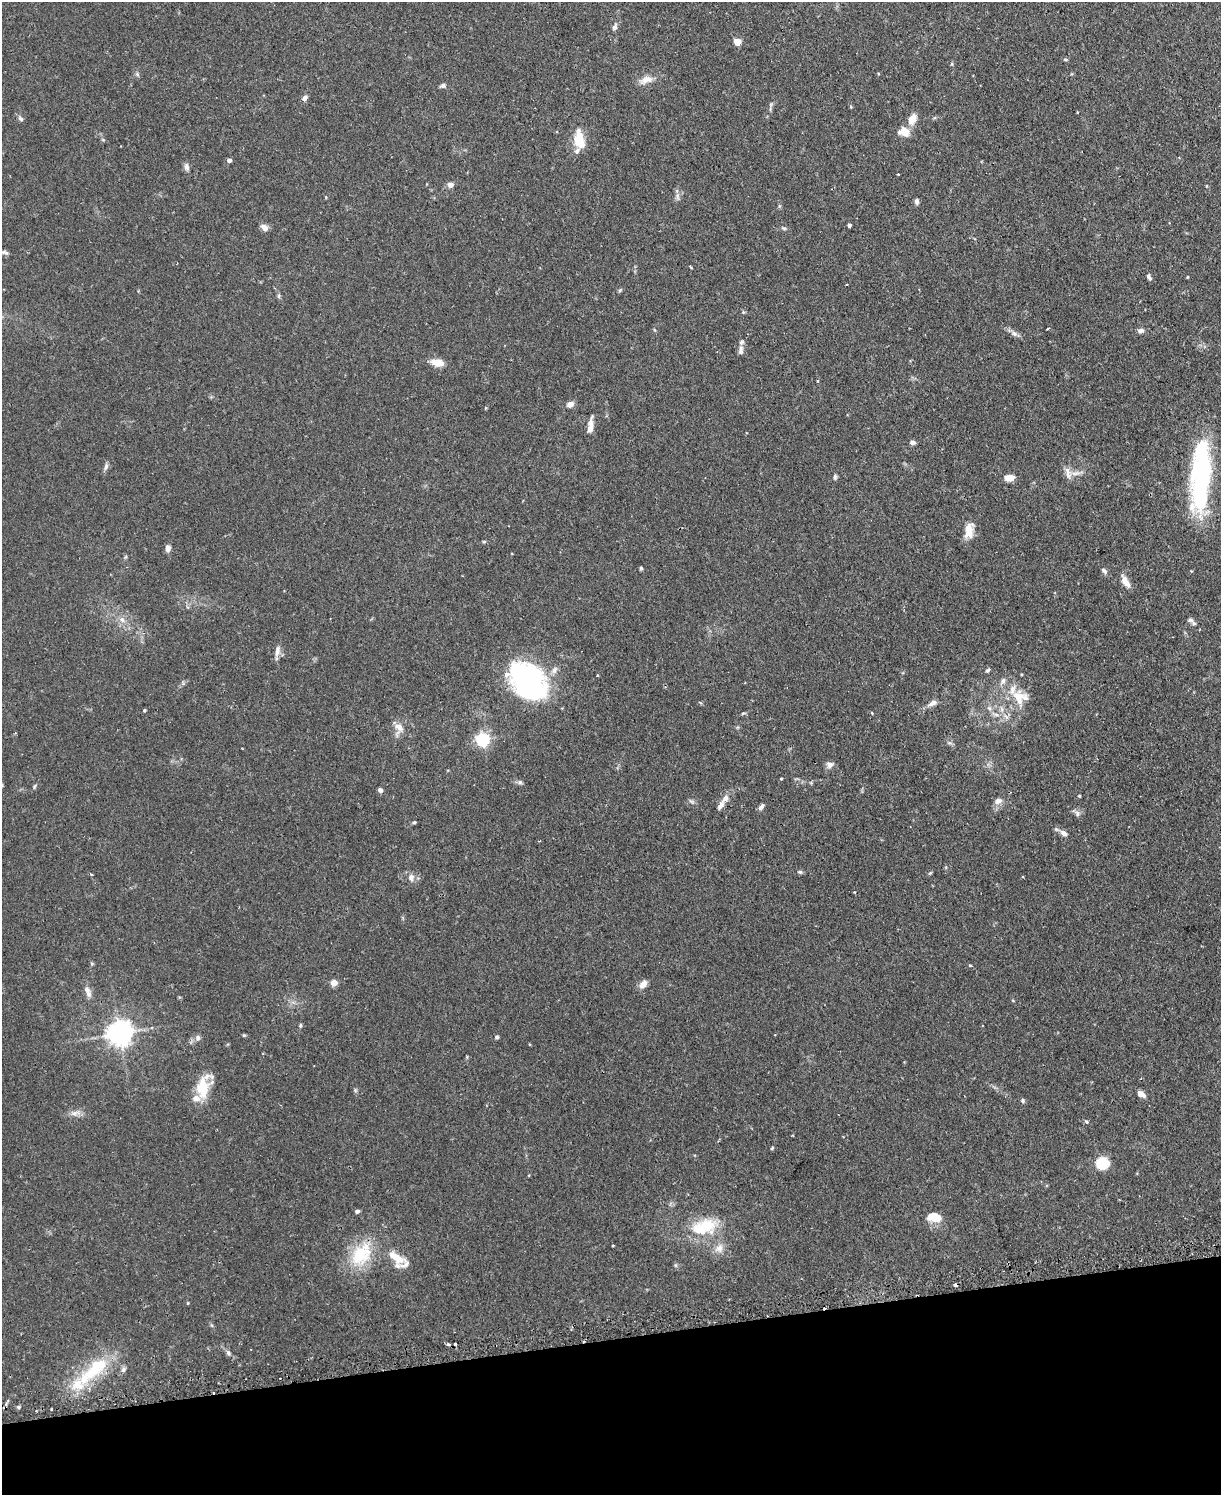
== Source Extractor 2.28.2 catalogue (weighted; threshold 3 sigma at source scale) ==
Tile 10 of 4 x 3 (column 2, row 3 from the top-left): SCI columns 1251-2469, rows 159-1651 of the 4939 x 4911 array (HDU 1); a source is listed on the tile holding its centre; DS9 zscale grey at full resolution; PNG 1223 x 1497 px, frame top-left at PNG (2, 2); no overlay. Shown black and unused: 10% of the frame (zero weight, under 2 of 3 exposures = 4% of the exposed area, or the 3 px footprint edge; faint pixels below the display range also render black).
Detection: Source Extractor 2.28.2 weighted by HDU 2 'WHT'; one run over the whole footprint, this tile lists its part. Background 0.0811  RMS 0.0052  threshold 0.0233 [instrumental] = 3 sigma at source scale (4.5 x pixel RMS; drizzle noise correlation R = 1.50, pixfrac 1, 0.05/0.05 arcsec/px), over >= 5 px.
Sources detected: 132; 2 inside a brighter object's white glare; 7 cosmic-ray / hot-pixel residue — not listed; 12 inside a brighter listed object's ellipse — not listed separately; the other 111 listed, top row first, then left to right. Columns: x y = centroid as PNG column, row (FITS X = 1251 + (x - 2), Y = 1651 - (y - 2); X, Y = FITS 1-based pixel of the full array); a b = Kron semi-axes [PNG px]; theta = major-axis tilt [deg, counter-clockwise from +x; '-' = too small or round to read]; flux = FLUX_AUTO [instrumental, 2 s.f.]
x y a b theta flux
615 27 10 6 66 1.5
737 42 5 4 - 11
1065 59 6 4 -6 0.71
952 64 6 3 -72 0.56
137 74 6 4 -47 0.85
646 80 20 9 16 4.7
443 85 7 5 25 1.3
305 98 7 6 - 1.7
851 107 5 4 - 0.48
1078 112 3 2 - 0.52
21 119 7 5 -44 1.2
912 119 14 9 61 5.1
904 132 16 11 -10 5.2
579 139 19 10 -83 12
229 160 4 4 - 1.9
187 167 11 6 -78 1.8
898 174 2 2 - 0.46
450 185 6 6 - 2.6
677 196 11 5 -76 1.6
917 201 7 5 -84 1.3
849 225 4 4 - 1.4
264 228 9 7 -49 2.6
784 228 7 4 -18 0.83
5 252 10 5 -20 1.4
690 267 4 2 - 0.64
1149 277 9 5 -56 1.3
1187 277 3 3 - 0.44
620 290 6 4 45 0.68
279 296 7 4 -72 0.87
743 312 5 4 - 0.63
1047 329 3 2 - 0.46
1141 331 8 6 9 1.7
1014 334 9 6 -39 1.9
741 350 13 6 86 2.1
437 362 14 8 -10 6
817 381 3 3 - 0.64
570 404 8 6 21 3
590 427 18 6 82 3.8
913 442 7 5 -1 1.5
106 466 10 5 74 1.5
1068 473 18 7 -76 3.3
1203 473 69 25 86 65
835 477 7 5 -90 0.98
1009 478 9 6 3 6.3
969 530 18 9 87 7.5
484 542 6 4 1 0.56
168 548 7 5 89 2.5
641 568 5 4 - 0.68
1104 571 9 6 -40 1.4
1191 571 3 3 - 0.52
1125 581 15 7 -58 4.4
122 620 9 6 -62 2.3
1191 620 8 7 - 1.7
277 651 15 6 79 2.8
987 670 7 4 43 0.94
597 675 4 2 - 0.4
530 679 45 25 -26 88
1003 681 11 6 72 2
1019 698 23 17 -85 12
933 703 13 7 26 2.5
144 710 4 3 - 0.58
872 713 3 3 - 0.58
996 714 13 4 -18 2.4
399 727 14 9 -36 4.2
483 739 6 6 - 110
949 743 8 4 -8 0.98
830 765 10 8 11 2.2
781 779 3 3 - 0.46
520 782 6 5 - 1.1
34 786 8 3 71 0.68
380 790 5 5 - 1.3
1079 796 5 3 - 0.41
725 798 10 7 52 2.6
692 801 9 4 -9 1.1
998 801 11 8 24 2.6
761 807 9 5 48 1.6
1077 813 8 7 - 1.7
414 822 5 4 - 0.65
1064 833 9 6 -35 2.4
800 872 7 4 -6 0.89
930 873 6 4 44 0.58
411 877 11 8 -87 2.5
854 892 3 3 - 0.54
970 965 3 3 - 0.98
334 983 5 4 - 9.6
643 984 11 7 49 3.4
87 989 10 7 -53 2.2
300 1025 6 4 72 0.7
119 1033 8 7 - 510
244 1035 6 3 17 0.54
497 1037 4 4 - 0.99
198 1038 8 7 - 1.8
202 1088 27 17 72 15
355 1090 6 4 -48 0.71
1141 1094 9 5 -33 3.2
1023 1101 6 5 - 0.95
74 1113 10 6 26 2.3
1086 1121 5 4 - 0.68
772 1148 5 3 - 0.51
1102 1163 12 11 - 14
357 1211 4 4 - 1.5
934 1217 17 11 -5 7.8
704 1227 37 20 15 22
719 1248 14 10 56 4.3
361 1254 36 25 54 24
396 1258 28 10 -31 10
228 1353 7 5 -48 1.2
94 1369 57 18 44 31
123 1369 8 6 52 1.4
18 1407 5 4 - 0.9
51 1409 3 2 - 0.79